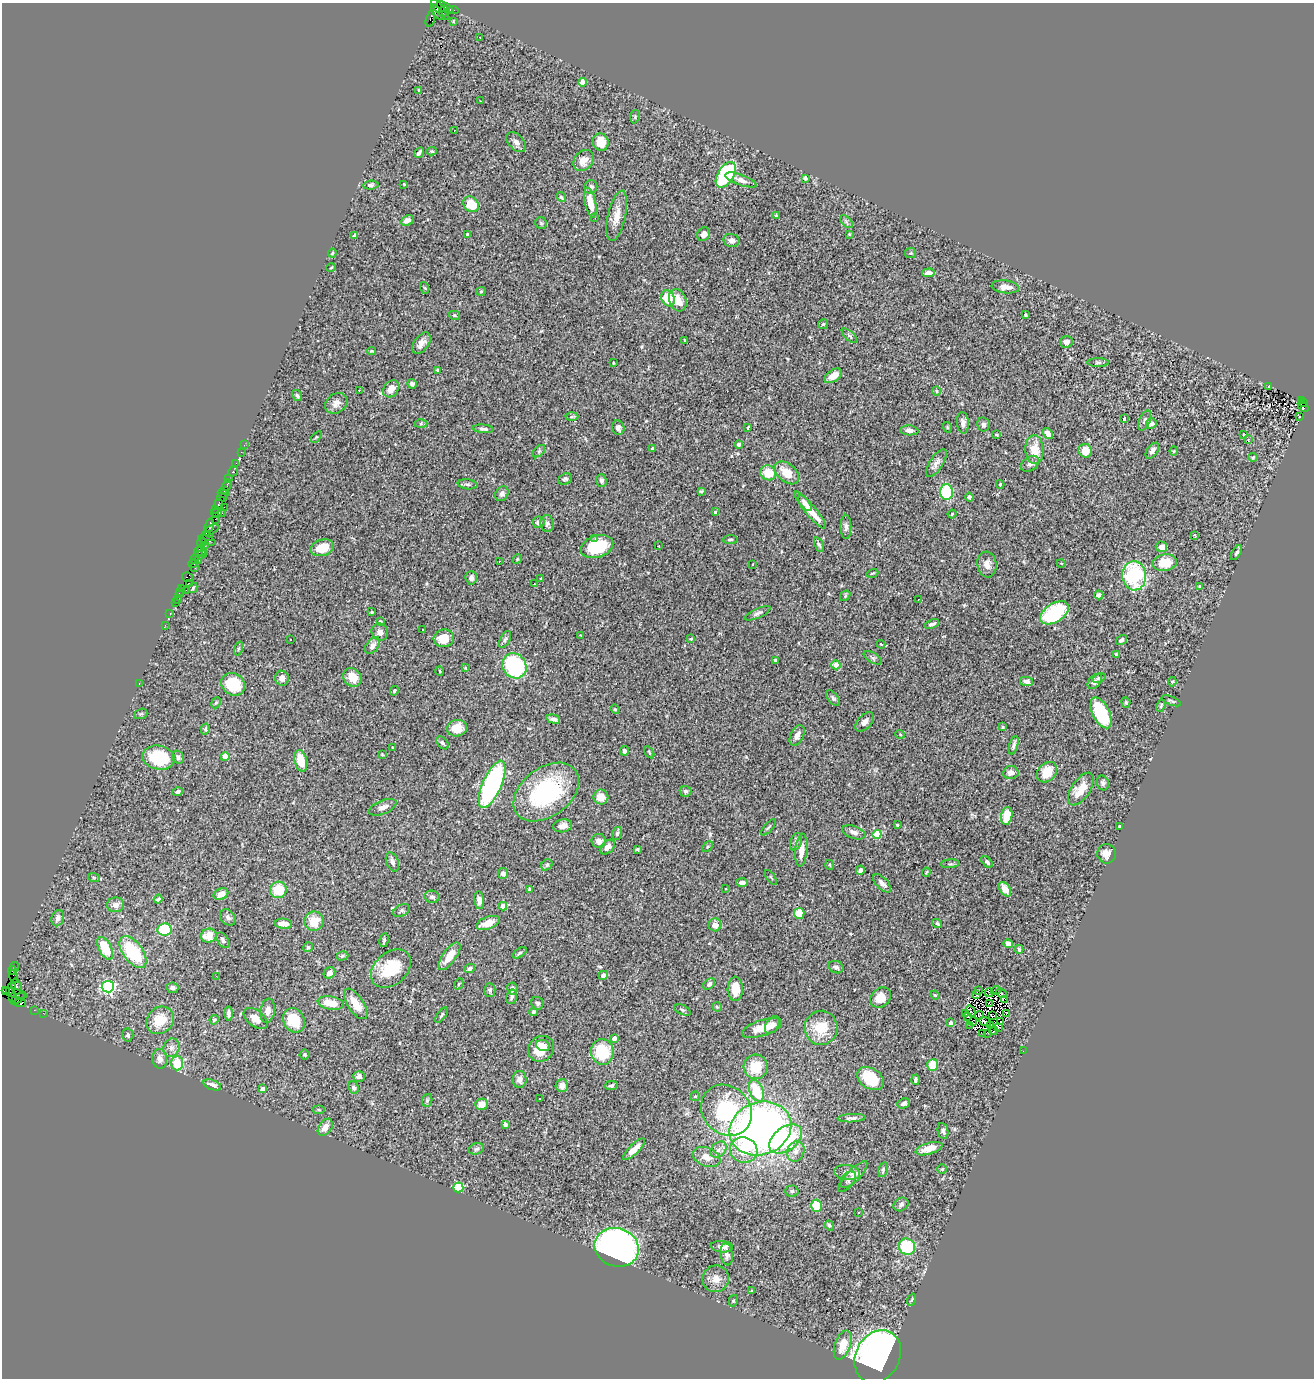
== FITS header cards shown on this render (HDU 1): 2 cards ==
NAXIS1  =                 1312
NAXIS2  =                 1376

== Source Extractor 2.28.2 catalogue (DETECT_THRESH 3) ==
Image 1312 x 1376 px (HDU 1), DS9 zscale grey, 1 PNG px = 1 image px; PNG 1316 x 1380 px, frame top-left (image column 1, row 1376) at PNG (2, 3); each listed source drawn as its Kron ellipse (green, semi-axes under 4 px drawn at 4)
Background 1.38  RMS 0.071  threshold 0.212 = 3 sigma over >= 5 px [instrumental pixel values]
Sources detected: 438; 6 with non-positive FLUX_AUTO (blend fragments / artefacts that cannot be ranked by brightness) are neither listed nor drawn; the other 432 listed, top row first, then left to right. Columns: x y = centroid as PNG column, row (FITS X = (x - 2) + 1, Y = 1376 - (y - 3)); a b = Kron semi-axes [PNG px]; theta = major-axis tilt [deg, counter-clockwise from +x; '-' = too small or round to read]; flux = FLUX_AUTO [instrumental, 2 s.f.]
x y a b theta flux
445 7 9 4 -30 720
440 10 13 3 -50 490
454 10 5 2 - 40
443 11 6 3 69 200
437 12 8 4 -55 640
430 19 8 3 74 500
453 21 4 3 - 4.1
480 37 2 2 - 3
582 82 4 4 - 55
419 90 3 2 - 5.5
480 101 3 2 - 7.1
635 116 7 4 82 6.3
454 130 3 2 - 3.7
516 142 12 7 -46 20
601 142 9 8 - 78
432 151 5 4 - 6.9
419 153 6 3 59 13
583 161 11 9 50 45
726 175 14 8 58 370
805 178 4 3 - 19
741 180 16 5 -20 25
404 184 4 4 - 4.5
371 185 8 4 5 9.9
591 187 7 6 - 15
561 197 5 3 - 8.1
590 202 15 5 -78 71
471 204 8 7 - 100
617 216 26 9 77 61
777 216 4 4 - 6.8
595 218 3 2 - 4.3
407 220 7 5 25 28
846 222 8 4 -46 9.9
541 223 6 5 - 8.3
703 234 7 6 - 27
849 234 4 3 - 3.7
355 235 3 3 - 19
467 235 3 3 - 11
732 240 8 6 -11 16
332 253 4 3 - 5
911 253 5 5 - 6
331 268 5 3 - 4.1
929 273 6 4 4 24
1005 287 14 6 -7 29
425 288 6 4 -70 5.2
481 291 5 4 - 5.6
668 298 8 6 -68 130
678 300 11 8 -69 63
454 315 6 4 -15 8.2
1025 315 3 3 - 6.4
823 324 5 5 - 6.8
850 336 10 4 -42 9.8
685 340 4 2 - 4.8
1066 342 6 6 - 23
421 343 12 7 55 30
372 351 4 3 - 4.9
1098 362 11 4 0 10
613 363 3 2 - 3.7
438 370 4 3 - 6.5
833 376 10 5 34 47
412 384 5 4 - 18
1269 386 3 2 - 2.5
391 389 9 7 50 53
359 390 3 2 - 11
937 391 5 3 - 4.3
297 395 6 4 -56 8.6
1301 400 2 2 - 99
336 403 12 9 36 30
1304 403 3 3 - 160
1303 406 6 3 -47 190
572 417 6 4 2 8.3
1299 417 3 2 - 4.7
1124 419 4 3 - 11
1145 420 11 5 67 14
963 423 11 6 -85 21
421 424 6 4 1 6.8
1151 424 5 5 - 26
983 425 7 6 - 15
748 427 3 2 - 3.3
947 427 5 3 - 4.3
618 428 7 6 - 17
483 429 10 4 -5 14
909 430 9 5 -3 19
1048 433 6 4 -54 28
996 435 3 2 - 4.8
1243 435 2 2 - 79000
316 437 6 3 51 5.5
1248 440 3 2 - 12
739 444 4 4 - 10
244 445 2 2 - 11
652 449 4 3 - 17
1035 450 14 9 -87 83
539 451 7 4 45 8.7
1085 451 7 6 - 67
1152 451 9 5 53 16
1174 451 4 4 - 5
241 452 2 2 - 15
1253 457 4 4 - 5.1
236 463 2 2 - 20
936 463 16 6 58 25
1030 464 10 7 34 18
233 471 5 3 - 160
768 473 8 7 - 91
787 473 14 9 -41 81
229 479 2 2 - 19
565 479 7 5 19 9.8
601 480 6 5 - 15
467 484 10 5 -7 13
1000 484 4 3 - 5.4
227 485 6 3 63 150
225 490 3 2 - 87
701 491 4 3 - 5.5
947 492 8 6 -88 290
223 494 5 3 - 92
502 494 8 6 57 16
222 497 5 2 - 110
969 497 4 3 - 13
805 503 9 4 -53 23
218 504 5 3 - 180
224 507 2 2 - 38
216 509 2 2 - 46
810 510 24 5 -50 78
715 512 3 3 - 6.7
216 513 5 3 - 120
222 513 4 2 - 97
952 514 4 3 - 3.9
215 519 2 2 - 95
539 522 6 5 - 20
547 523 8 6 -89 14
209 525 7 3 72 220
846 527 12 5 -90 15
211 530 9 3 27 270
208 536 5 3 - 140
1195 536 4 2 - 4
595 538 3 3 - 10
730 539 7 3 1 7
207 540 9 4 -21 730
201 543 4 3 - 250
205 545 3 2 - 66
819 545 7 4 -65 8.1
659 546 3 2 - 3.2
597 547 17 10 17 200
1161 547 6 5 - 32
322 548 12 8 17 80
202 551 6 3 -80 170
199 552 5 3 - 120
1237 553 8 4 58 10
199 555 9 4 24 250
194 559 3 2 - 85
517 559 5 4 - 5.4
198 561 3 2 - 220
499 561 2 2 - 2.2
1061 563 4 3 - 3.3
1165 563 12 8 8 110
193 564 4 3 - 83
753 564 3 3 - 42
987 564 13 9 -81 34
195 568 3 2 - 65
872 573 6 3 19 5
1134 576 15 12 -86 420
187 577 5 4 - 130
471 578 7 5 -86 21
541 578 3 2 - 4.3
189 583 2 2 - 53
534 584 3 2 - 4.1
1199 586 2 2 - 3.8
182 588 4 2 - 92
193 588 5 4 - 5.1
186 590 2 2 - 62
181 591 4 3 - 140
179 594 3 3 - 90
1099 595 4 4 - 15
845 596 6 4 48 6.2
178 599 3 3 - 140
918 599 3 2 - 8.3
175 602 2 2 - 74
372 612 3 3 - 8.6
170 613 3 2 - 100
758 613 14 4 24 14
1055 613 16 9 33 400
380 621 4 3 - 4.5
932 624 7 4 21 12
165 625 2 2 - 23
422 630 3 3 - 16
380 632 9 8 - 21
581 636 3 2 - 3.2
444 638 10 9 - 71
505 639 9 5 63 12
691 639 3 3 - 5.1
291 640 3 3 - 16
1121 640 6 4 34 14
881 644 4 3 - 4.9
373 645 9 6 53 19
238 649 7 3 71 5.9
1116 654 3 3 - 6.5
873 658 10 5 -31 12
775 660 3 3 - 5.2
836 665 4 4 - 52
514 666 13 11 -52 490
465 668 3 2 - 3.7
440 671 5 3 - 4.2
352 677 10 8 -52 65
282 678 7 7 - 27
1099 678 7 4 22 8.9
1027 681 6 4 -10 19
1095 681 9 5 49 16
1172 682 5 4 - 5.3
139 683 3 2 - 57
233 684 12 10 -33 200
394 691 5 4 - 5.5
833 698 9 5 -52 10
1171 701 10 3 -21 7.6
1126 702 5 4 - 6
216 703 6 4 66 6.2
1161 706 6 4 65 7
615 709 5 4 - 5.7
1101 713 16 8 -64 290
141 714 7 5 21 8.5
553 719 7 4 -15 15
865 722 11 7 48 26
1003 727 4 4 - 4.7
457 728 10 8 10 61
205 729 5 4 - 7.8
900 734 5 3 - 3.7
797 735 11 6 63 26
442 743 7 5 -49 12
1014 745 9 4 72 14
392 747 4 2 - 3.9
624 751 5 4 - 14
649 752 6 3 -55 5.7
382 754 4 3 - 3.9
159 757 16 12 -11 250
178 757 7 5 -59 13
225 757 4 4 - 110
301 761 11 6 -77 90
1047 772 11 9 48 91
1011 773 8 6 8 30
1103 783 7 6 - 12
492 784 25 9 66 870
1081 789 19 9 56 78
685 791 6 5 - 11
178 792 5 4 - 11
546 792 37 24 37 540
601 797 7 7 - 47
383 807 14 6 23 25
1007 816 9 5 78 91
897 825 3 3 - 6.9
563 826 9 6 8 31
1119 826 3 2 - 5.3
769 827 10 3 48 8
854 832 12 6 -20 24
617 833 6 5 - 9.6
877 834 4 4 - 170
599 841 7 7 - 28
796 842 9 5 69 13
607 847 9 6 43 35
708 847 6 4 45 6.5
637 849 3 3 - 7.3
801 850 16 6 85 52
1107 854 10 9 - 33
392 862 10 6 -69 16
987 862 7 4 -46 11
950 864 9 3 4 7.6
547 865 6 5 - 7.7
830 865 5 3 - 3.7
860 870 5 4 - 14
926 872 5 3 - 4.4
503 873 5 5 - 15
771 877 8 2 -55 3.9
94 878 6 4 -20 6.6
742 883 5 3 - 22
882 883 11 5 -46 22
530 889 4 3 - 11
726 889 3 2 - 2.8
1005 889 8 5 -58 37
278 890 8 8 - 130
221 894 8 5 26 35
432 897 7 6 - 13
158 899 4 3 - 8.2
479 900 9 5 -84 27
116 905 8 7 - 25
503 906 4 4 - 56
401 910 9 5 29 11
799 913 5 5 - 120
228 917 9 7 -51 16
58 918 8 6 73 19
314 921 10 9 - 90
488 923 12 6 20 54
284 924 8 5 -3 46
937 924 5 3 - 7.1
715 925 6 6 - 32
164 930 7 6 - 210
209 936 8 7 - 73
223 940 9 5 -57 12
384 940 7 4 80 8.2
1008 944 5 4 - 27
308 947 5 4 - 8.9
105 948 12 6 -62 130
1019 949 4 3 - 6.2
133 952 18 9 -52 260
520 953 8 4 32 7
342 956 6 4 18 8
449 956 16 6 54 60
15 967 5 3 - 67
836 967 8 6 -21 13
470 968 6 4 25 16
391 969 22 16 41 190
12 971 4 3 - 65
329 973 6 5 - 23
603 975 5 4 - 15
216 976 2 2 - 49
14 977 6 2 -72 68
459 984 6 4 60 5.8
709 984 6 4 41 12
16 987 8 5 -74 450
108 987 6 6 - 680
172 988 6 5 - 13
11 989 6 3 57 180
512 989 6 5 - 19
735 989 12 7 88 82
6 990 3 2 - 1100
490 990 6 5 - 11
996 990 5 4 - 23
979 991 2 2 - 3.2
14 993 13 3 -14 480
989 993 4 2 - 2.6
1002 993 6 2 -39 1.3
935 995 4 3 - 4.5
977 995 3 2 - 4.9
13 997 3 2 - 74
512 997 7 5 77 12
881 998 11 9 45 64
18 999 8 2 33 250
1005 999 3 2 - 320
20 1003 6 4 -3 260
331 1003 13 6 -9 67
537 1003 6 6 - 12
989 1003 3 2 - 1.8
356 1004 17 8 -56 74
717 1007 5 4 - 6.5
34 1010 2 2 - 24
682 1010 9 4 -25 9.4
268 1011 12 7 81 26
971 1011 6 2 -58 2.8
533 1012 4 4 - 14
43 1013 2 2 - 27
229 1014 7 3 -87 13
966 1014 3 2 - 3
1006 1014 3 2 - 8
441 1015 9 3 54 6.4
979 1015 4 2 - 5.5
992 1016 4 2 - 8.1
967 1017 2 2 - 1.4
255 1018 13 8 -37 42
160 1020 15 12 45 110
214 1020 5 4 - 7.1
294 1020 13 10 -60 130
973 1021 4 2 - 0.013
985 1022 6 3 -23 0.72
1001 1022 3 2 - 9.4
951 1023 4 4 - 37
772 1025 10 6 57 23
970 1025 2 2 - 5.8
990 1026 3 2 - 6.3
762 1028 21 8 18 62
821 1028 17 16 - 130
998 1028 3 2 - 13
994 1031 4 3 - 49
983 1033 2 2 - 11
987 1033 3 2 - 2.4
128 1035 6 5 - 10
614 1038 4 4 - 21
543 1046 7 5 -23 28
171 1048 9 8 - 24
541 1049 13 12 - 92
1023 1051 2 2 - 14
602 1052 13 11 -83 200
304 1055 5 5 - 6.7
160 1059 10 7 -86 27
177 1063 7 6 - 100
933 1065 6 5 - 91
756 1067 12 12 - 110
359 1076 6 5 - 18
520 1079 8 7 - 22
870 1079 14 10 -32 160
915 1080 5 3 - 12
212 1085 9 5 -19 26
611 1085 7 4 11 8.5
562 1086 6 6 - 30
353 1088 6 5 - 13
263 1089 4 4 - 34
756 1091 11 6 -68 150
695 1096 5 4 - 7.6
539 1098 3 3 - 6.4
427 1100 6 5 - 7.9
904 1103 6 5 - 15
481 1104 6 5 - 41
319 1110 6 4 -8 6.2
726 1110 27 23 -45 400
852 1118 14 4 2 16
505 1124 4 4 - 18
325 1127 9 6 55 39
760 1128 31 26 20 2700
943 1131 8 5 -79 13
786 1139 18 11 37 360
476 1149 8 5 16 11
634 1149 14 5 44 51
929 1149 14 5 17 47
718 1150 9 7 43 20
744 1150 14 12 -18 110
796 1151 10 8 68 34
707 1157 14 9 -22 45
942 1169 4 4 - 5.7
883 1170 7 4 75 8.2
847 1172 13 7 -8 25
853 1176 20 6 47 29
848 1179 9 6 49 16
458 1188 5 5 - 330
792 1191 7 5 3 8.8
901 1204 8 6 28 13
816 1206 6 5 - 120
858 1213 3 2 - 7.3
829 1225 5 4 - 7.8
617 1247 22 19 -18 1700
722 1247 11 6 -5 28
907 1247 8 8 - 240
727 1254 11 6 -82 18
716 1279 13 13 - 45
752 1291 4 3 - 4.8
912 1300 6 3 70 5.7
733 1301 6 4 72 6.6
843 1345 15 8 71 71
878 1357 27 22 62 2900
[6 non-positive-flux detections neither listed nor drawn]